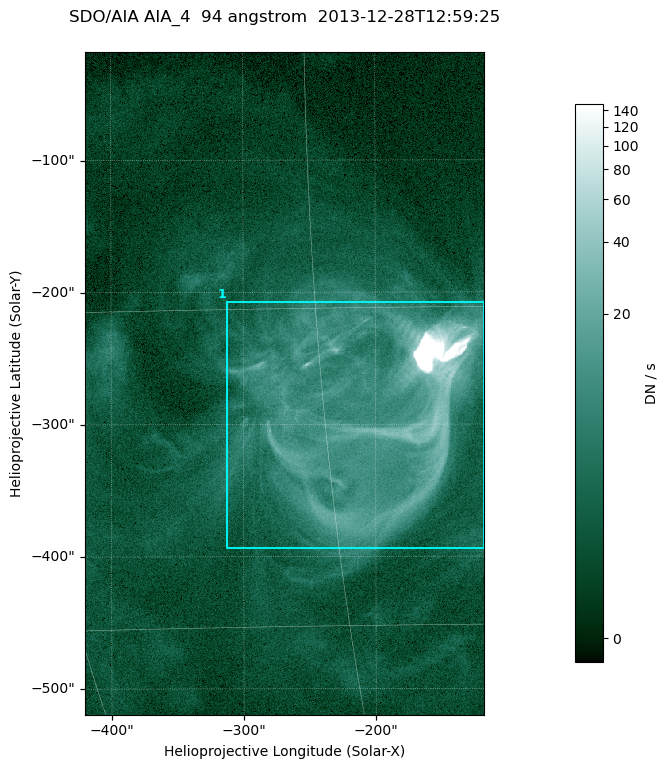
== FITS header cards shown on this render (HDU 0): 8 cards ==
TELESCOP= 'SDO/AIA '
INSTRUME= 'AIA_4   '
WAVELNTH=                   94
WAVEUNIT= 'angstrom'
DATE-OBS= '2013-12-28T12:59:25.12'
CTYPE1  = 'HPLN-TAN'
CTYPE2  = 'HPLT-TAN'
BUNIT   = 'DN / s  '

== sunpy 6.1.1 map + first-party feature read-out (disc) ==
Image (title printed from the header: SDO/AIA AIA_4  94 angstrom  2013-12-28T12:59:25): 503 x 835 px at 0.6 arcsec/px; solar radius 976 arcsec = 1626 px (partial field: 5.1% of the solar disc is inside the frame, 100% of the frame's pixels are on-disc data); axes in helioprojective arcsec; data unit DN / s (BUNIT, on the colour bar)
Orientation: roll -0.138 deg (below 1 deg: not rotated)
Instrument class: DISC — disc imager (sunpy class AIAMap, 94 A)
Bright regions (active regions / flare kernels): reference = the on-disc median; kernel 5 px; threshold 5 sigma = 6.95 DN / s over a disc level ~1.81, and >= 1.15x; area >= 420 px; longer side >= 6 px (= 3.6 arcsec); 1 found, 1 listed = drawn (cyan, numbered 1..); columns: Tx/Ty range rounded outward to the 2 arcsec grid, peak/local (2 s.f.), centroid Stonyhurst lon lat
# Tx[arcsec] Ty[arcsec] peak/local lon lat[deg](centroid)
1 -314..-116 -394..-206 706 -13 -20